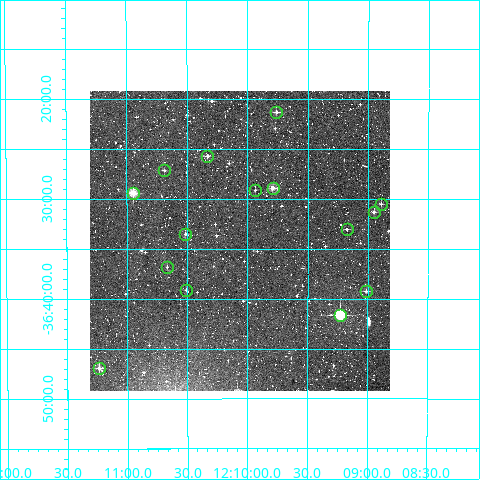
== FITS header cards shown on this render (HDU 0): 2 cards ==
NAXIS1  =                  300
NAXIS2  =                  300

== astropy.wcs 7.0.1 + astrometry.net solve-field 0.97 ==
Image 300 x 300 px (HDU 0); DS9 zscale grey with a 90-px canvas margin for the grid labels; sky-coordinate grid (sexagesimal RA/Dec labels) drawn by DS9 from the SOLVED WCS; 15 Tycho-2 reference stars matched to detected sources circled (green)
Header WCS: RA---TAN/DEC--TAN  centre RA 12:10:04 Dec -36:34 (182.52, -36.57 deg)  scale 6 arcsec/px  FOV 30.0' x 30.0'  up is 0 deg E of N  parity normal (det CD < 0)
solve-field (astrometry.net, Tycho-2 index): VERIFIED the header's WCS against the Tycho-2 star catalogue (verified at 2 index scales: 7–15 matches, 0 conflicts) and refined it, rather than solving blind
Solved WCS: RA---TAN-SIP/DEC--TAN-SIP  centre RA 12:10:04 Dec -36:34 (182.52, -36.57 deg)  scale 6 arcsec/px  FOV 30.0' x 30.0'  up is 0 deg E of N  parity normal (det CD < 0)
The solver's refit moves the header's centre by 0.9 arcsec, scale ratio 0.9999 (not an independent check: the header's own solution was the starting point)
Tycho-2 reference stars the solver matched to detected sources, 15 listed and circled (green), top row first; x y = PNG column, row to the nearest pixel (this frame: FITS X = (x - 90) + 1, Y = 300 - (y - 91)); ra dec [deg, ICRS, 3 dp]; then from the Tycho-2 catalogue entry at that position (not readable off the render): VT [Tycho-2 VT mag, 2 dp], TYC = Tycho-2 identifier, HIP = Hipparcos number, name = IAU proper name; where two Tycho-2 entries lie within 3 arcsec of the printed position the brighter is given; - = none
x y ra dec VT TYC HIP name
276 112 182.440 -36.356 11.18 7244-397-1 - -
207 156 182.583 -36.428 11.61 7244-592-1 - -
164 170 182.672 -36.452 12.40 7244-1237-1 - -
273 188 182.448 -36.482 10.63 7244-716-1 - -
255 190 182.484 -36.485 12.40 7244-1059-1 - -
133 193 182.736 -36.490 9.68 7244-1120-1 - -
381 204 182.223 -36.508 12.20 7243-722-1 - -
374 212 182.238 -36.521 11.64 7243-672-1 - -
347 229 182.294 -36.550 12.40 7244-609-1 - -
185 234 182.629 -36.558 11.50 7244-602-1 - -
167 267 182.667 -36.613 12.26 7244-1349-1 - -
186 290 182.627 -36.651 12.57 7244-548-1 - -
366 291 182.254 -36.654 12.09 7244-854-1 - -
340 315 182.307 -36.694 8.86 7244-1479-1 59249 -
99 368 182.809 -36.782 11.20 7244-837-1 - -